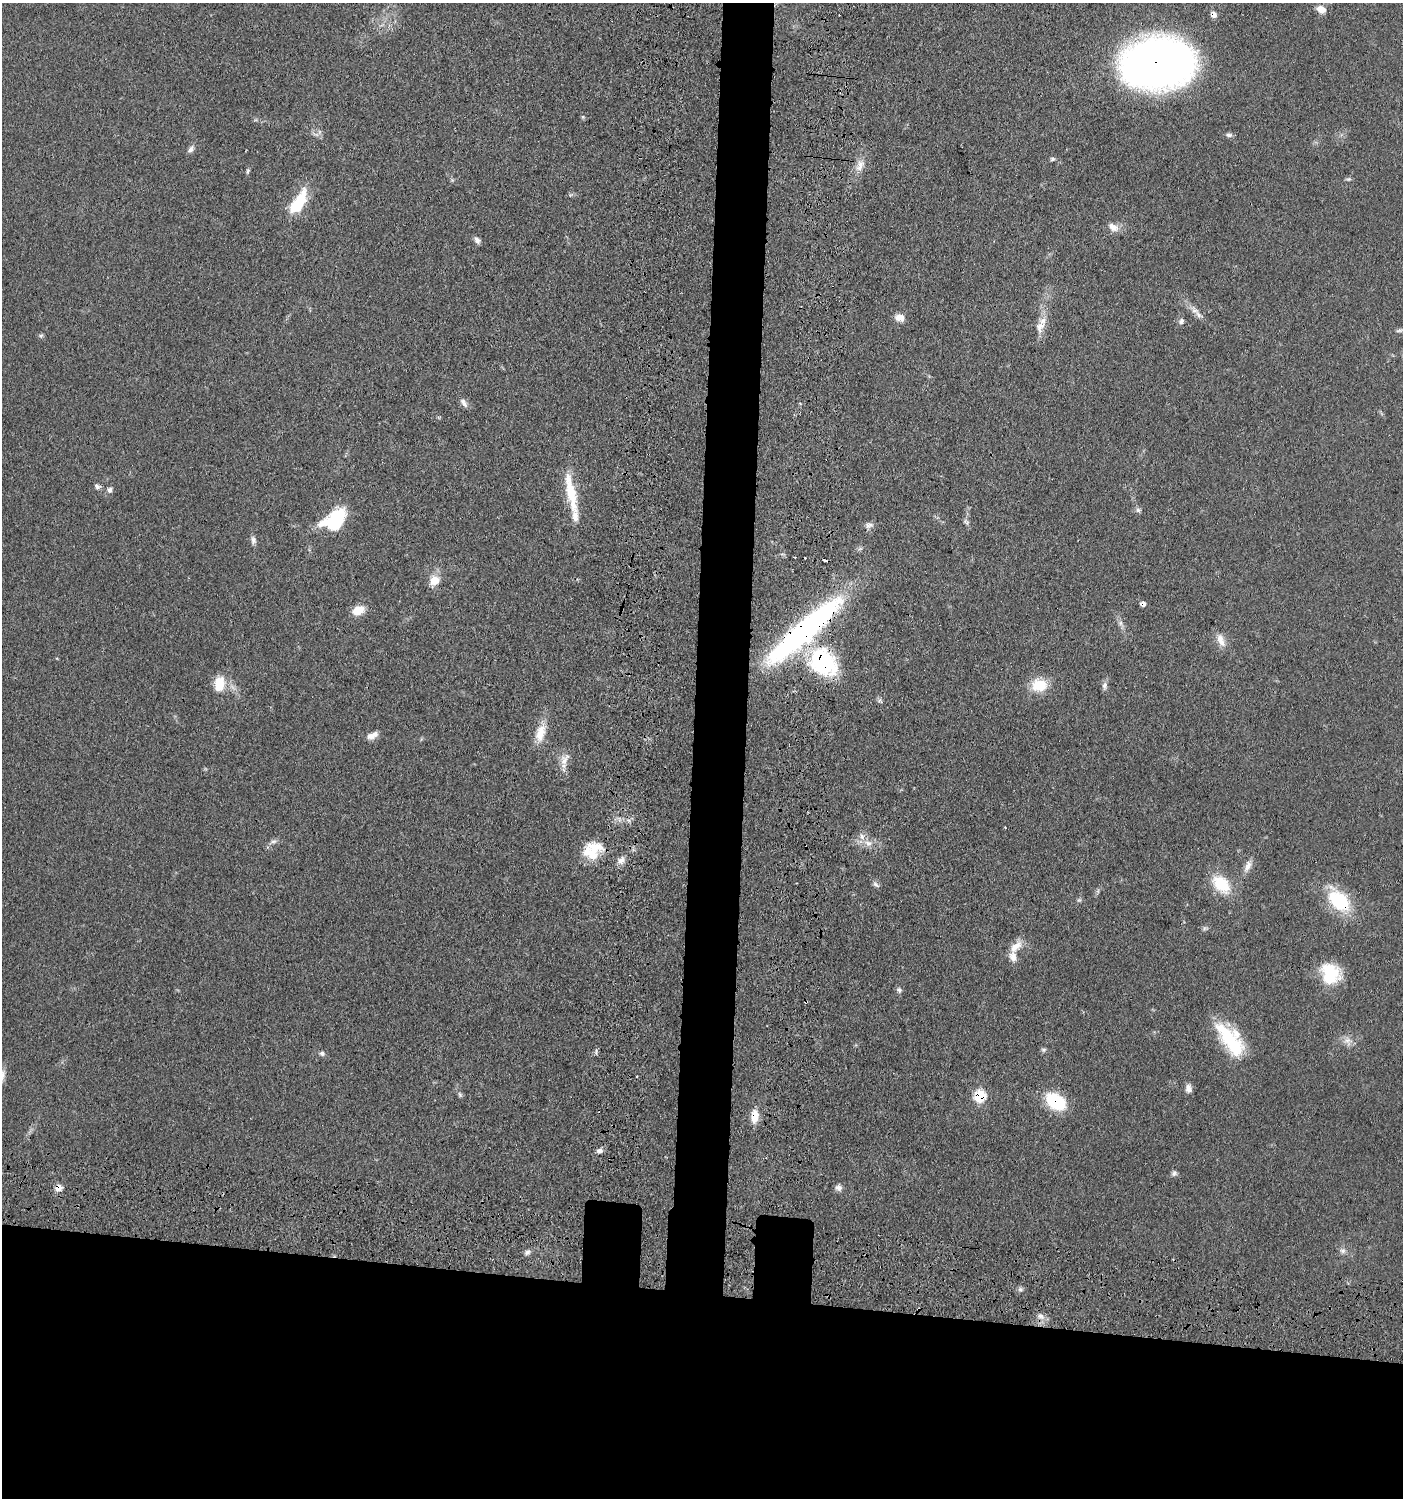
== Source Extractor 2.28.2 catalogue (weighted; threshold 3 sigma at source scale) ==
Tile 8 of 3 x 3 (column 2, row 3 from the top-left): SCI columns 1599-2999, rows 95-1590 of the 4709 x 4683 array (HDU 1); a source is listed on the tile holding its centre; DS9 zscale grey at full resolution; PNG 1405 x 1500 px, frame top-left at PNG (2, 3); no overlay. Shown black and unused: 18% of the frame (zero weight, under 3 of 4 exposures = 9% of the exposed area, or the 3 px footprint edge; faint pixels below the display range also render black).
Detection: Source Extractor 2.28.2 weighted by HDU 2 'WHT'; one run over the whole footprint, this tile lists its part. Background 0.0597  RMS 0.005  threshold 0.0223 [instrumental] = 3 sigma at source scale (4.5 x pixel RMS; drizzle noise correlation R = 1.50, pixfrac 1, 0.05/0.05 arcsec/px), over >= 5 px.
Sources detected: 83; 6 cosmic-ray / hot-pixel residue — not listed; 9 inside a brighter listed object's ellipse — not listed separately; the other 68 listed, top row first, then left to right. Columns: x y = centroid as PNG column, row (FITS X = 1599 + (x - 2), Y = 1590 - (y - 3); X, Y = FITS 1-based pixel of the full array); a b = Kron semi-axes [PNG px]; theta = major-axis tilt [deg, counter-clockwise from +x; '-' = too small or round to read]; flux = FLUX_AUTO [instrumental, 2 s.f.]
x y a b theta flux
1321 9 10 8 -23 4.5
1158 63 53 35 5 510
583 117 6 4 -72 0.66
1229 135 9 5 -5 1.4
191 149 11 6 46 1.8
1053 159 6 5 - 0.86
860 166 19 10 59 5.3
248 171 7 4 67 0.83
1349 179 7 5 10 0.85
299 202 30 12 59 21
1113 227 15 9 -34 3.9
477 240 8 6 -55 2
1194 310 13 8 -55 3.2
899 317 12 8 -9 3.7
1181 321 8 6 63 1.5
1040 327 18 12 63 5.1
1399 330 9 4 10 0.97
41 335 6 5 - 0.9
464 403 14 6 -58 2.1
97 486 9 6 -13 1.3
110 490 7 6 - 1.6
571 493 55 11 -78 17
1138 510 7 6 - 1.2
336 519 26 16 55 25
868 526 9 7 -78 1.9
253 540 10 6 -79 1.8
434 580 15 13 47 6
358 610 12 8 24 8.3
1120 623 7 6 - 1.4
804 631 96 18 41 150
1221 640 20 9 -67 4.4
823 663 32 25 -44 52
219 684 20 13 82 9.8
1039 685 19 16 2 12
1105 686 10 7 83 1.9
540 733 25 12 72 8.4
371 736 12 10 -5 2.9
565 759 20 10 63 4.5
273 841 9 4 9 1.3
868 843 13 8 -14 4.3
592 854 19 16 -53 10
621 860 11 8 44 2.9
1248 866 16 8 69 3.4
797 883 3 2 - 0.38
876 884 11 5 -49 1.4
1221 884 25 16 -42 16
1079 900 5 5 - 0.76
1339 901 29 19 -41 28
1016 947 20 9 45 6
1330 974 24 20 -67 20
899 990 6 5 - 1.1
1230 1039 45 17 -52 31
1347 1041 13 9 -66 3.5
1043 1050 7 5 0 1
322 1053 7 6 - 1.3
1188 1088 11 7 -86 2.7
460 1094 8 5 -63 1.1
980 1096 7 7 - 24
1056 1101 21 14 -35 27
755 1116 14 8 85 7.1
599 1151 8 6 4 1.6
1174 1173 8 6 40 1.4
838 1187 9 8 - 2.1
58 1188 9 8 - 3.4
1343 1251 8 7 - 1.7
527 1252 8 6 34 1.4
1020 1289 7 4 -1 1.1
1040 1316 8 6 -2 2
Overlapping masked pixels (flux is a lower limit): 8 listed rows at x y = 1158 63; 804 631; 823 663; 1339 901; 980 1096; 1056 1101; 755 1116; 58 1188